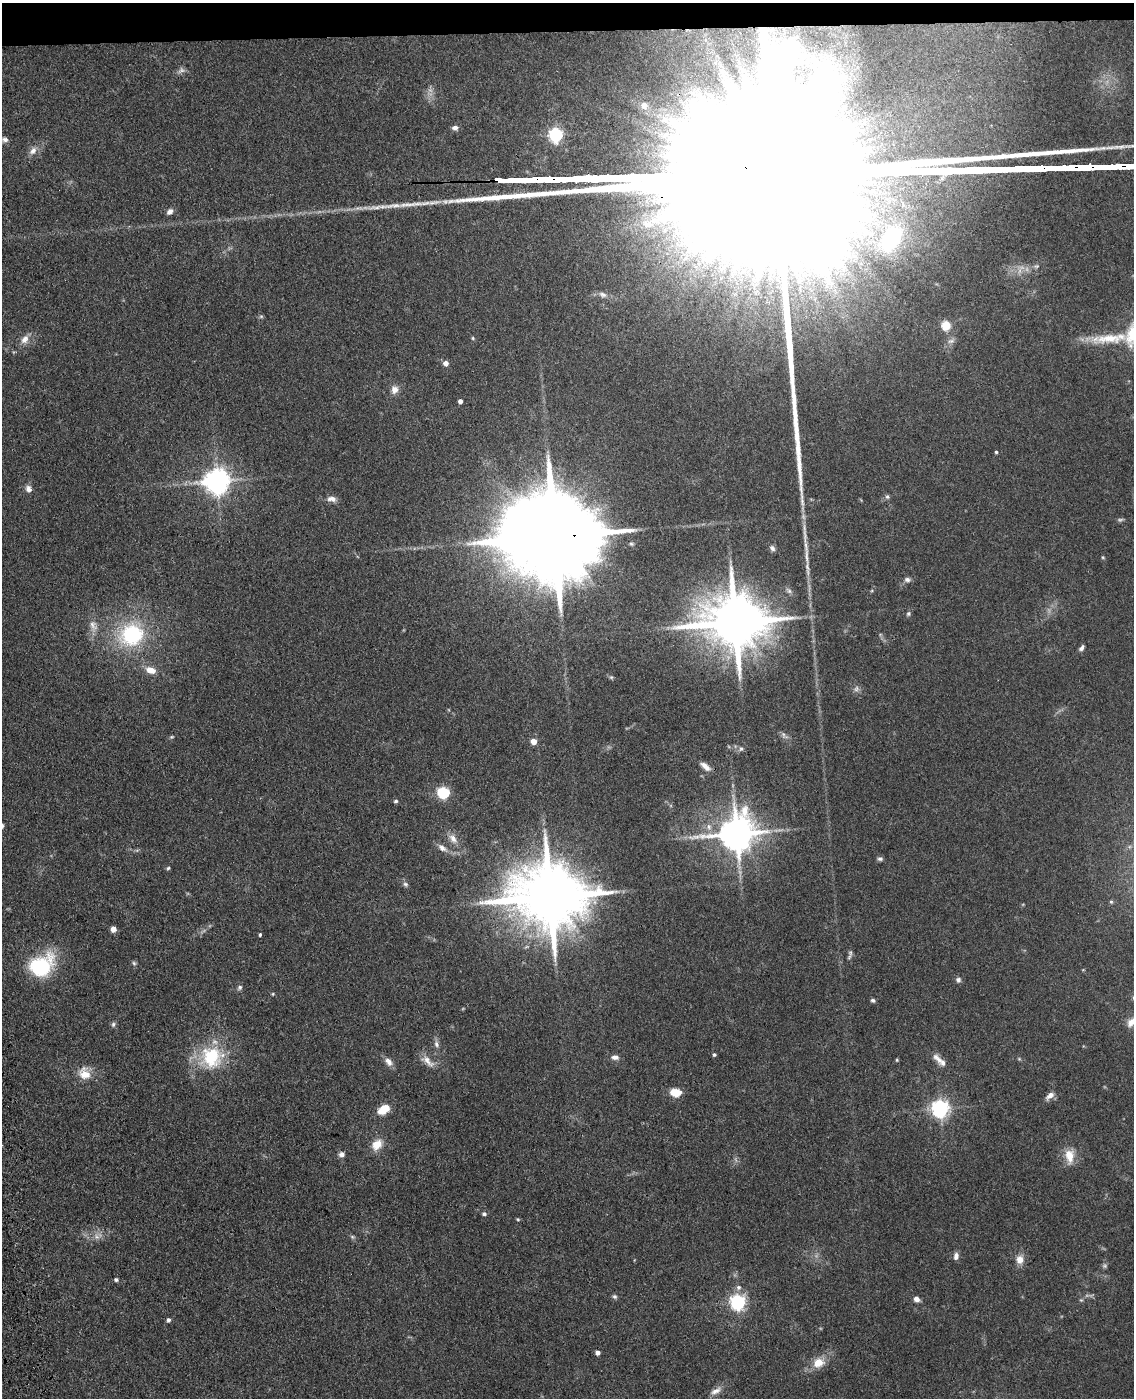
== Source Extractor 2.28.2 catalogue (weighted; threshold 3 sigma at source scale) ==
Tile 3 of 4 x 3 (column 3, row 1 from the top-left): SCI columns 2379-3510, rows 2942-4337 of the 4757 x 4590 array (HDU 1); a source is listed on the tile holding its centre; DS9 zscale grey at full resolution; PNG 1136 x 1400 px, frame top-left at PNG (2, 3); no overlay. Shown black and unused: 2% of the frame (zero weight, under 3 of 4 exposures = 6% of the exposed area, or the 3 px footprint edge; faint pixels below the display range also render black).
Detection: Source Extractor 2.28.2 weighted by HDU 2 'WHT'; one run over the whole footprint, this tile lists its part. Background 0.0701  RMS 0.006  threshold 0.0271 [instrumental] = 3 sigma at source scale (4.5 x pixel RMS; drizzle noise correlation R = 1.50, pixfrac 1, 0.05/0.05 arcsec/px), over >= 5 px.
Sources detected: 112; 9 too faint to see at this stretch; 2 long thin detections or spike segments (spike, bleed or trail) — not listed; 2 inside a brighter listed object's ellipse — not listed separately; the other 99 listed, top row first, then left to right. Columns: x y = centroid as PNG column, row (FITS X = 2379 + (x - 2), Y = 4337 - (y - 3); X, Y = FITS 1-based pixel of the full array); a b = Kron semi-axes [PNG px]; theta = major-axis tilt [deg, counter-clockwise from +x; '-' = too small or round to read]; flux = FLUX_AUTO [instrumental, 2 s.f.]
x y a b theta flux
644 105 6 6 - 5.1
455 128 7 6 - 2.2
556 135 6 6 - 120
5 139 9 7 -3 2.3
33 151 13 8 53 4
170 212 8 6 38 2.9
891 239 35 21 56 58
686 258 14 8 53 6
1036 266 9 5 8 1.5
603 295 13 8 -18 3.4
261 316 6 4 0 0.87
946 325 5 5 - 35
1133 334 27 13 73 25
473 338 5 4 - 0.73
1109 338 64 12 4 24
25 339 13 9 56 4.7
951 341 13 7 22 2.8
446 363 5 5 - 4
394 389 11 9 81 4.3
460 401 4 4 - 3.5
996 452 4 3 - 0.9
217 481 8 8 - 720
28 489 8 7 - 3.2
887 497 7 6 - 1.3
332 499 12 7 -5 3.5
805 534 39 5 -87 8.7
554 536 35 20 0 20000
772 548 8 6 -53 2
1103 557 5 4 - 0.65
907 580 9 7 -5 2.2
789 591 10 7 -39 2
908 614 7 6 - 1.2
735 622 18 15 -2 4600
93 626 19 11 -78 6.6
132 634 30 27 33 57
1082 648 7 5 50 1.8
151 670 10 7 -14 7.7
611 677 6 5 - 0.96
856 689 9 7 50 2.2
784 736 13 7 -41 2.5
172 737 6 4 19 0.84
533 741 5 5 - 8
741 749 7 5 -76 1.5
705 766 16 7 -38 4.2
443 792 6 5 - 77
396 801 6 4 4 1.1
709 827 11 7 -65 3.5
736 833 11 10 - 1800
453 839 15 9 -57 5
442 848 15 7 -35 3.9
880 859 7 5 1 1.5
168 868 5 5 - 0.92
405 884 7 6 - 1.5
550 897 21 17 -3 6800
1111 902 5 4 - 0.79
113 929 5 4 - 6.7
260 935 4 3 - 0.99
850 953 10 6 -77 1.6
134 963 7 5 -83 1.2
40 966 18 14 31 73
958 980 7 6 - 1.9
240 987 7 6 - 1.5
273 994 4 4 - 0.63
873 1000 5 4 - 1.3
1132 1022 18 10 38 6.2
113 1024 8 6 58 1.4
436 1044 11 6 -71 2.4
714 1054 4 4 - 1.1
211 1057 33 30 19 39
615 1057 10 6 -7 3
937 1058 17 8 -49 4.4
1019 1059 5 5 - 0.77
897 1060 5 4 - 0.66
427 1061 22 10 -40 5.9
389 1062 13 8 -48 3.9
85 1073 18 16 -48 11
676 1093 12 9 -4 8.4
1050 1096 12 6 41 3.8
940 1108 6 6 - 280
384 1109 12 8 31 12
377 1145 14 10 48 8.8
341 1154 8 7 - 2.3
1069 1156 19 11 -87 9.7
484 1214 6 5 - 1.3
518 1219 5 4 - 0.75
97 1236 15 8 24 5.1
352 1237 7 5 -22 1.1
956 1256 9 6 90 2.7
1020 1259 9 8 - 6.2
116 1280 4 4 - 1.5
738 1287 8 7 - 2.2
615 1297 7 5 -42 1.3
916 1299 6 5 - 3.4
1081 1300 6 5 - 0.84
738 1302 6 6 - 180
168 1320 4 4 - 1.9
597 1352 4 4 - 2.8
818 1362 11 9 24 11
716 1391 18 8 30 4.6
Overlapping masked pixels (flux is a lower limit): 1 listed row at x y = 554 536
Isophote crosses this tile's border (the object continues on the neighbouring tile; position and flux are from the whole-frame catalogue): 2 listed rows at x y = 1133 334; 1132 1022